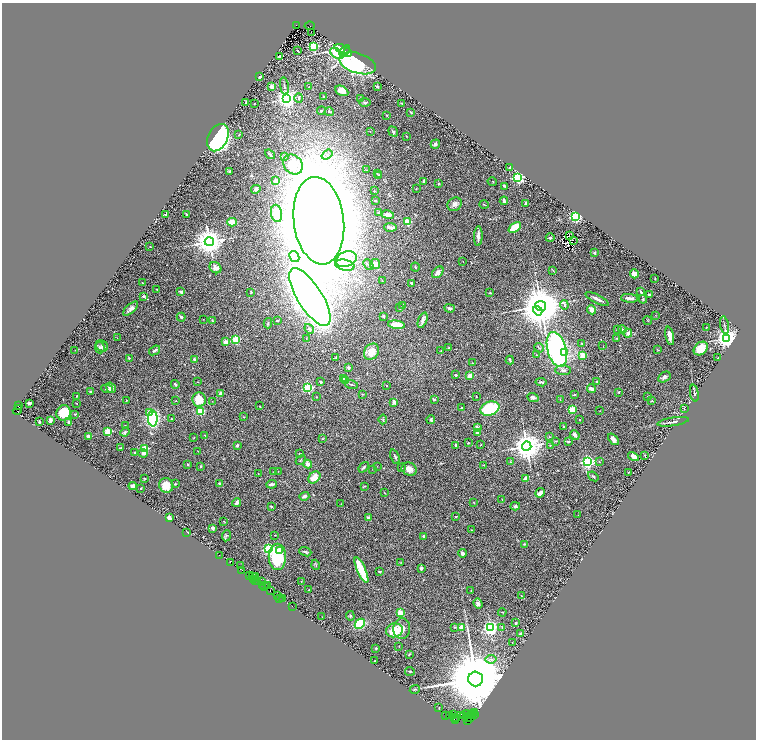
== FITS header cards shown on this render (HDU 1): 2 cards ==
NAXIS1  =                 1508
NAXIS2  =                 1475

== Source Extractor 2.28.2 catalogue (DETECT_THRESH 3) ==
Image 1508 x 1475 px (HDU 1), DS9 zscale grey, zoomed out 1/2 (1 PNG px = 2 x 2 image px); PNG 758 x 742 px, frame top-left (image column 1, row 1474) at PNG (2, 3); each listed source drawn as its Kron ellipse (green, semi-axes under 4 px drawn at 4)
Background 1.18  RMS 0.038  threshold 0.114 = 3 sigma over >= 5 px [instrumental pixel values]
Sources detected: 414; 47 cannot appear on this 1/2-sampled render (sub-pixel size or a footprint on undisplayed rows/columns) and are neither listed nor drawn; the other 367 listed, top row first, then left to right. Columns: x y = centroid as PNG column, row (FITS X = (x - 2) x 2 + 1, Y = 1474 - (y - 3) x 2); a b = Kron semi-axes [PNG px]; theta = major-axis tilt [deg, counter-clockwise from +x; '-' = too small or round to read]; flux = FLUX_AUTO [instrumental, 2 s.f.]
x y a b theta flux
296 25 4 2 - 810
309 26 5 2 - 370
311 32 2 1 - 6.2
314 46 3 3 - 470
342 49 8 3 -21 200
298 50 2 2 - 3
345 51 7 3 54 250
348 53 4 3 - 160
337 54 7 4 -35 290
279 56 3 2 - 8.7
358 63 19 10 -18 1200
260 77 3 2 - 13
284 86 8 2 -81 13
272 87 4 3 - 28
308 87 3 2 - 6.5
377 87 2 2 - 12
342 91 7 4 -28 71
323 97 3 2 - 5
299 98 4 3 - 13
360 98 3 2 - 2.9
287 99 4 4 - 5600
365 102 5 3 - 8.8
245 103 4 3 - 5.9
402 103 3 2 - 3.8
254 104 2 2 - 2.4
321 111 4 3 - 8
329 112 4 2 - 6.9
411 112 3 2 - 4.8
387 115 3 2 - 4.5
370 132 2 2 - 2.6
393 132 5 2 - 7.6
239 134 3 2 - 4.2
406 136 2 2 - 3.2
218 138 14 9 63 1800
435 144 5 3 - 16
270 154 5 2 - 9.8
327 155 6 3 38 20
285 156 4 4 - 13
293 164 11 9 -46 210
510 167 3 2 - 5.4
367 170 2 1 - 1.9
229 171 4 3 - 7.6
377 174 3 1 - 3.2
379 175 2 2 - 2.8
518 178 3 3 - 1300
276 181 2 2 - 110
424 181 4 2 - 17
492 181 5 2 - 3.3
438 184 2 2 - 17
505 186 3 2 - 16
256 189 5 4 - 16
416 189 3 2 - 3
374 191 2 2 - 13
375 200 2 2 - 5.7
504 201 4 2 - 14
455 204 7 6 - 28
526 204 4 3 - 14
484 205 5 1 - 4.3
276 213 9 5 -80 180
378 213 4 2 - 5
187 214 3 2 - 9.2
165 215 3 2 - 8.8
388 215 6 3 -10 47
575 217 3 3 - 1300
319 221 44 25 -83 38000
232 222 4 4 - 66
407 222 4 2 - 310
390 227 6 3 -5 35
515 228 7 4 38 170
569 235 2 1 - 0.99
478 236 10 3 87 39
550 238 4 3 - 12
573 240 2 1 - 4.4
209 242 5 4 - 12000
150 246 2 1 - 2.4
595 253 3 3 - 8.7
294 257 6 4 -62 15
346 259 11 7 21 56
463 261 2 1 - 2.1
375 264 5 5 - 49
345 265 10 5 -12 44
368 265 6 2 -45 7.9
415 267 4 3 - 5.6
215 268 6 5 - 38
553 270 3 2 - 3.8
438 272 7 4 46 26
634 274 4 4 - 75
655 279 2 2 - 5.2
382 280 3 2 - 3.3
142 283 3 1 - 2.4
411 283 3 2 - 16
157 289 2 2 - 3.8
180 292 4 2 - 27
251 292 2 2 - 5.9
641 292 3 2 - 14
490 293 3 2 - 4.2
649 295 3 2 - 21
144 296 4 3 - 10
310 297 33 12 -58 11000
629 298 8 3 -5 36
597 299 13 3 -27 29
643 299 4 3 - 8
564 305 4 3 - 9.4
403 306 4 3 - 6.2
541 306 5 5 - 31000
399 308 3 3 - 6.1
450 308 5 2 - 15
131 309 9 4 43 28
592 310 5 3 - 70
538 311 5 4 - 7600
656 315 2 2 - 2.6
383 316 2 2 - 23
181 317 4 3 - 15
203 319 2 2 - 2.3
277 320 3 2 - 5.1
423 320 8 3 70 29
212 321 3 3 - 11
648 321 4 2 - 4.6
268 323 5 3 - 7.8
396 325 8 3 -7 140
724 325 9 2 -79 8.4
706 327 2 2 - 7.9
309 329 5 4 - 23
618 330 4 3 - 11
622 330 4 3 - 14
628 333 4 4 - 27
670 336 9 3 -78 57
117 338 2 1 - 1.6
306 338 2 1 - 2.5
617 338 3 2 - 3.3
726 338 4 4 - 7100
236 340 3 3 - 390
226 342 2 2 - 120
582 343 4 3 - 5.3
102 346 6 5 - 15
603 346 3 2 - 3.1
100 347 6 5 - 12
449 348 2 2 - 31
539 348 5 2 - 5.9
701 348 8 6 41 150
75 350 2 1 - 2
155 350 6 3 37 21
557 350 18 9 -75 1800
658 350 4 2 - 3.6
441 351 2 2 - 3.1
371 352 8 7 - 92
565 352 3 3 - 64
537 355 3 2 - 3.8
583 355 4 4 - 62
336 357 2 2 - 9.4
129 358 3 2 - 5.5
718 358 2 2 - 19
194 359 3 3 - 10
510 360 4 2 - 15
473 363 3 2 - 4.9
349 368 2 2 - 56
563 370 8 5 -2 24
456 375 3 2 - 15
470 376 4 3 - 38
664 377 7 5 32 17
343 379 2 2 - 9.6
345 380 3 3 - 8.7
198 382 2 1 - 2.5
320 382 3 3 - 6.7
541 382 5 2 - 14
597 382 3 2 - 10
175 384 4 3 - 8.5
351 384 6 2 -17 8.1
387 386 2 2 - 3.7
111 388 5 4 - 45
308 388 3 3 - 1100
107 389 6 3 -8 12
591 389 4 3 - 26
91 392 3 3 - 13
619 392 2 2 - 6.9
220 393 2 2 - 59
694 393 8 2 -80 10
363 394 3 2 - 3.7
574 395 3 2 - 6.8
77 396 2 2 - 3.8
316 397 3 2 - 4
476 397 2 1 - 2.6
533 397 6 4 -22 21
648 397 4 3 - 8.7
434 399 2 2 - 35
126 400 4 2 - 3.5
199 400 7 6 - 150
560 400 4 1 - 2.7
176 401 2 2 - 5
212 401 2 2 - 1.8
652 401 3 3 - 5.6
394 402 4 3 - 22
29 403 4 2 - 19
77 404 2 2 - 3
18 406 3 2 - 160
259 406 2 2 - 2.6
461 408 2 2 - 9.7
490 409 10 7 17 460
684 409 4 2 - 3.5
17 410 5 3 - 730
573 410 4 3 - 120
200 411 3 3 - 220
600 411 2 1 - 2.4
149 412 3 2 - 34
63 413 7 7 - 190
75 414 2 2 - 14
243 417 2 2 - 3.9
153 419 8 4 -87 1100
171 419 2 1 - 2.7
383 419 5 3 - 6.2
431 419 4 3 - 14
579 419 2 2 - 2.4
50 420 4 3 - 15
39 422 3 2 - 9.4
69 422 2 2 - 24
673 422 16 3 9 22
125 425 2 1 - 1.9
564 427 2 2 - 24
477 428 4 3 - 58
108 431 3 3 - 450
125 432 5 3 - 9.9
478 433 4 3 - 26
205 435 3 2 - 5.2
575 435 5 3 - 25
89 437 4 3 - 27
549 437 3 2 - 3.7
194 438 3 2 - 4.3
322 439 3 2 - 3.6
613 439 7 3 -49 28
556 441 3 2 - 4.3
568 441 4 3 - 9.4
468 443 3 2 - 7
237 445 2 2 - 38
481 445 2 2 - 4.7
550 445 3 2 - 3.1
456 446 4 2 - 9.7
527 446 5 4 - 13000
120 448 3 2 - 5.2
145 449 3 3 - 380
198 451 3 1 - 2.8
134 452 2 2 - 7.7
143 453 4 3 - 24
299 454 3 2 - 3.8
633 456 5 3 - 37
645 456 4 2 - 7.3
395 457 8 3 -68 11
301 460 5 3 - 6.7
599 461 3 2 - 4.9
511 462 3 3 - 4.8
587 462 3 3 - 1900
188 464 2 2 - 10
308 464 4 4 - 38
483 465 2 2 - 2.6
201 466 4 3 - 6.7
377 466 2 1 - 1.7
364 467 6 2 50 12
401 468 3 2 - 4
373 469 2 2 - 2.3
409 469 8 6 -21 49
278 471 3 2 - 2.1
274 472 2 1 - 2.8
629 472 4 2 - 5.2
258 474 2 1 - 1.8
593 476 5 3 - 10
314 477 7 5 46 86
144 478 2 2 - 3.7
526 478 4 2 - 80
175 484 3 3 - 11
220 484 3 3 - 22
272 484 5 2 - 25
166 485 7 7 - 100
133 486 4 3 - 24
364 486 4 2 - 5.8
141 488 2 2 - 5
384 493 3 2 - 3.1
540 493 5 3 - 59
304 496 5 3 - 21
502 499 2 2 - 7.5
236 503 4 3 - 29
474 503 4 2 - 3.4
341 504 3 2 - 2.6
515 506 5 4 - 13
272 507 3 2 - 5.7
578 515 2 1 - 2.2
455 517 2 2 - 3.4
169 518 3 3 - 44
369 518 4 3 - 17
224 521 3 2 - 2.5
213 528 3 3 - 14
471 530 3 2 - 3.7
187 532 2 1 - 3.3
274 535 2 2 - 7.4
226 536 5 3 - 8.2
424 536 4 3 - 15
524 544 4 2 - 5.8
268 549 3 3 - 1200
279 550 3 2 - 44
305 552 6 3 -20 11
463 553 4 3 - 18
219 555 2 1 - 59
277 557 13 8 90 380
230 562 3 2 - 320
401 562 3 2 - 3.2
316 565 5 2 - 5.5
240 566 2 1 - 90
421 568 2 2 - 60
242 570 2 1 - 67
361 570 14 3 -66 290
380 572 4 3 - 6.4
249 575 3 2 - 220
253 576 3 1 - 150
255 577 2 2 - 230
253 579 2 1 - 97
255 580 2 1 - 180
301 581 2 2 - 4.6
258 582 2 1 - 110
261 582 4 2 - 290
263 585 4 2 - 110
265 586 2 1 - 45
268 586 3 1 - 55
309 590 3 2 - 4.9
270 591 2 1 - 66
471 591 2 2 - 3.1
277 596 3 2 - 120
521 596 4 2 - 4.4
280 598 2 1 - 38
282 599 3 1 - 190
478 604 5 4 - 23
292 606 2 1 - 48
502 612 4 2 - 3.3
400 613 4 3 - 85
350 616 5 3 - 7.2
322 617 2 1 - 1.8
515 623 2 2 - 11
360 624 5 4 - 230
455 627 3 2 - 3.8
462 627 3 2 - 82
502 627 2 2 - 5.3
402 628 10 8 89 75
490 628 3 3 - 2300
394 630 8 7 - 170
520 634 3 2 - 11
512 643 3 1 - 3.1
399 646 3 2 - 2.8
376 648 3 2 - 7.4
409 654 4 3 - 5.1
491 659 5 4 - 18
375 660 2 1 - 4
410 671 5 3 - 6.2
476 679 7 7 - 130000
415 689 5 3 - 7.3
439 707 2 1 - 1.9
475 712 2 1 - 65
472 714 2 1 - 630
446 715 3 1 - 57
449 715 3 1 - 52
454 715 4 2 - 330
465 715 6 3 11 490
475 715 3 1 - 100
460 716 2 1 - 75
472 716 2 1 - 70
468 717 4 2 - 1300
471 717 2 1 - 81
454 718 3 1 - 120
457 719 3 2 - 390
455 721 2 2 - 130
467 721 2 2 - 240
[47 sub-pixel or undisplayed-footprint detections neither listed nor drawn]